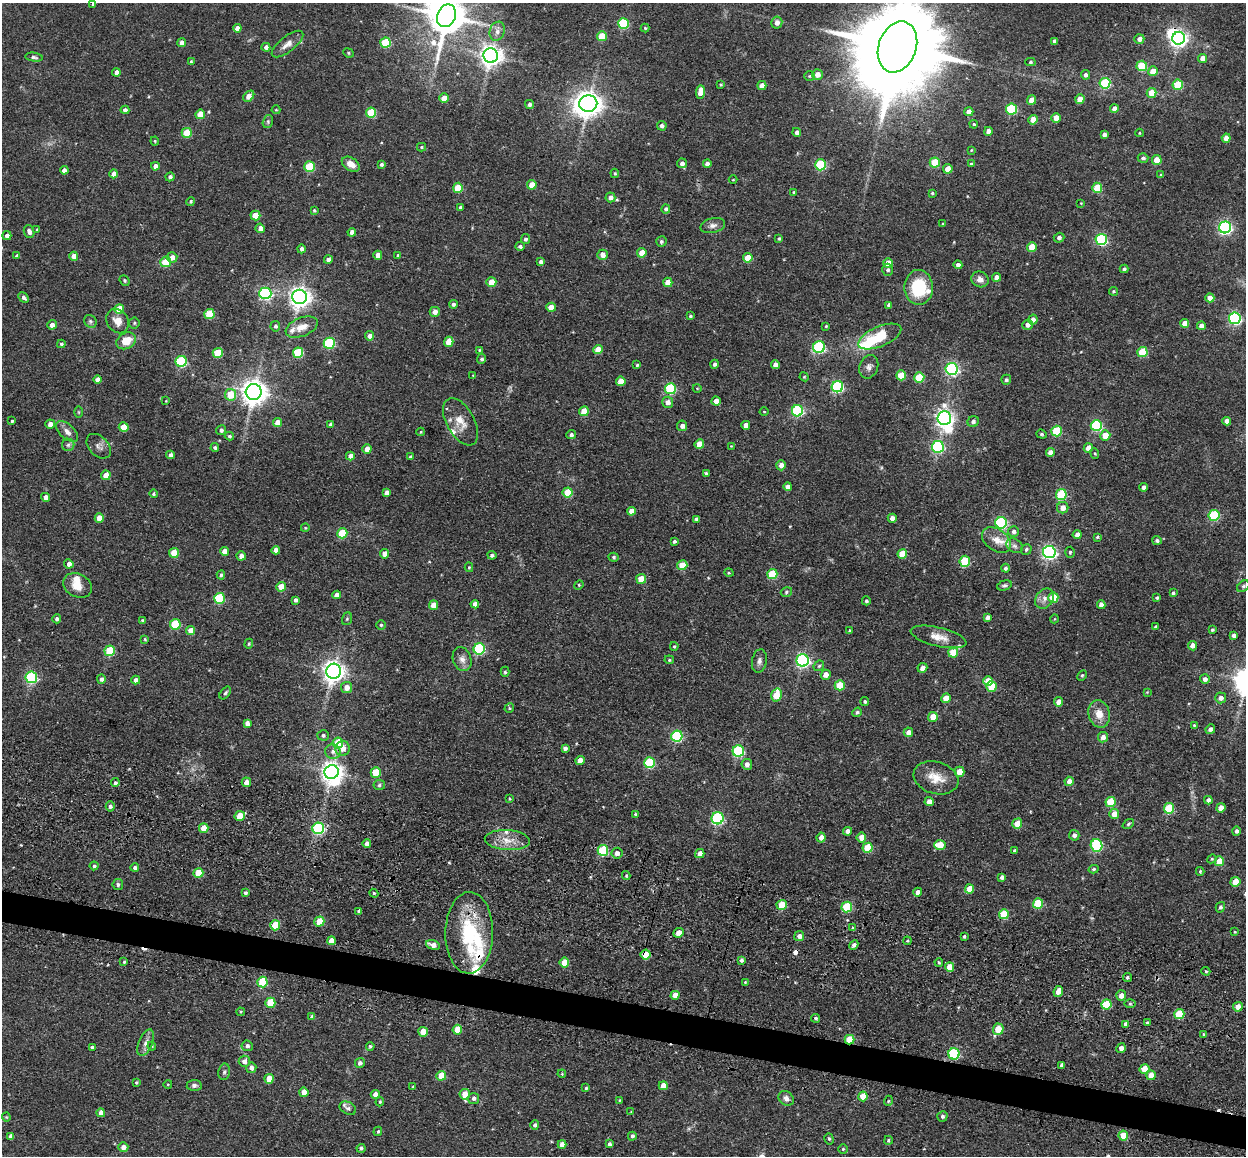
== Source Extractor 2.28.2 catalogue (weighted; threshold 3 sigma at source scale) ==
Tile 6 of 4 x 4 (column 2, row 2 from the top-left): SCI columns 1330-2573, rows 2559-3712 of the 5224 x 5246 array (HDU 1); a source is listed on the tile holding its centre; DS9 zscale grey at full resolution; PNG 1248 x 1158 px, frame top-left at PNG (2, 3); each listed source drawn as its Kron ellipse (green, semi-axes under 4 px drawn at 4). Shown black and unused: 3% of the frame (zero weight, under 3 of 4 exposures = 9% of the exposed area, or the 3 px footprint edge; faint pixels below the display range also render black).
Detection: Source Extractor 2.28.2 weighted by HDU 2 'WHT'; one run over the whole footprint, this tile lists its part. Background 0.0665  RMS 0.0085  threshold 0.038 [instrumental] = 3 sigma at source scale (4.5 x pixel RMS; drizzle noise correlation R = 1.50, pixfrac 1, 0.05/0.05 arcsec/px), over >= 5 px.
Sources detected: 518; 5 inside a brighter object's white glare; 3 cosmic-ray / hot-pixel residue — neither listed nor drawn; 13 inside a brighter listed object's ellipse — not listed separately; the other 497 listed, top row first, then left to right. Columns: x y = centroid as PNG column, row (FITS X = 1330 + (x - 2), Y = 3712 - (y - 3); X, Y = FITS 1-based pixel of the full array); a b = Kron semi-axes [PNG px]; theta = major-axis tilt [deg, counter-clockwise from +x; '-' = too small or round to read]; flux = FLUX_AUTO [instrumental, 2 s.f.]
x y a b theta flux
93 4 4 3 - 1.3
446 16 12 9 67 2600
777 22 6 5 - 4.7
623 23 5 5 - 59
237 28 4 4 - 4.1
645 28 4 4 - 0.94
497 31 10 7 69 4.9
602 36 5 5 - 20
1179 38 6 6 - 310
1139 39 5 4 - 4
1055 41 4 3 - 2.5
181 43 4 4 - 3.5
385 43 5 5 - 38
287 44 19 8 38 6.8
266 47 4 4 - 3
897 47 26 19 71 19000
348 53 5 4 - 1.1
491 55 7 7 - 590
34 57 9 4 -8 1.9
1203 58 4 4 - 7.7
191 61 4 3 - 0.93
1030 62 5 4 - 1.4
1142 66 5 5 - 41
1153 71 5 5 - 12
116 72 4 4 - 4
817 74 5 5 - 6.7
1085 75 5 4 - 2.4
809 76 5 4 - 1.1
1105 83 5 5 - 56
721 85 3 3 - 0.9
1178 85 5 5 - 33
762 86 4 4 - 5.1
700 92 7 4 88 11
1151 93 5 5 - 17
249 96 6 4 48 8.6
444 98 4 4 - 8.8
1080 99 4 4 - 10
1031 100 5 4 - 7.7
529 104 4 4 - 2.5
588 104 9 8 - 830
1011 109 5 5 - 57
1114 109 4 4 - 5.2
125 110 4 4 - 2.8
276 110 4 4 - 0.78
969 112 4 4 - 5.4
371 113 5 5 - 34
200 114 5 4 - 16
1056 118 4 4 - 10
1033 120 5 4 - 11
268 122 7 5 73 1.5
974 124 4 3 - 1
662 126 5 4 - 2.7
988 131 4 4 - 5.7
797 132 4 4 - 2.6
187 133 5 5 - 22
1139 133 4 3 - 0.64
1104 135 4 4 - 3.1
1226 138 4 4 - 6.5
155 141 4 4 - 0.93
421 147 4 4 - 1.1
971 150 4 3 - 0.7
1143 158 5 4 - 2.1
1157 160 5 5 - 13
935 162 5 5 - 25
682 163 5 5 - 3.7
351 164 10 6 -33 7.5
381 164 3 3 - 1.9
707 164 4 4 - 4.1
971 164 3 3 - 1.4
820 165 5 5 - 59
155 166 4 4 - 4.7
310 166 5 5 - 44
948 169 5 4 - 9.7
64 170 4 4 - 3.5
615 173 5 4 - 0.94
114 174 4 4 - 5.9
1161 175 4 3 - 1.2
170 177 4 4 - 2
733 180 4 3 - 0.64
532 185 5 4 - 12
458 188 5 5 - 23
1097 188 5 5 - 25
794 192 4 3 - 1.3
932 193 3 3 - 0.93
610 197 5 5 - 3.8
191 201 4 4 - 1.1
1081 203 3 3 - 0.64
460 207 4 3 - 1.4
666 209 4 4 - 1.8
314 210 3 3 - 1
255 215 5 5 - 16
943 224 3 3 - 1
713 225 12 7 13 4.1
1225 227 6 6 - 160
260 228 4 4 - 4.2
37 229 3 3 - 0.72
29 232 7 5 -70 3.5
352 232 4 4 - 4.2
7 236 4 4 - 3.7
779 238 4 3 - 1.2
1059 238 5 5 - 2.9
525 239 5 4 - 2.1
1101 240 5 5 - 97
661 241 5 5 - 1.7
520 246 5 4 - 2
1032 247 5 5 - 15
301 249 4 4 - 2.6
642 253 4 4 - 11
378 255 4 4 - 5.9
603 255 5 5 - 5.8
17 256 4 4 - 1.9
74 256 4 4 - 6.7
398 256 4 4 - 1.4
172 257 5 5 - 4.6
748 258 5 4 - 13
328 259 4 4 - 3
166 262 5 5 - 16
541 262 4 3 - 2.5
888 263 5 4 - 12
958 265 4 4 - 2.9
1124 269 4 3 - 1.7
888 270 6 5 - 2.1
997 277 4 4 - 4.8
980 279 9 7 -28 5.3
124 280 5 4 - 1.5
491 282 5 5 - 14
668 282 4 4 - 9.3
919 287 17 14 -89 43
1113 291 4 4 - 1.1
265 293 6 6 - 150
299 297 7 7 - 550
24 298 6 4 -46 2.6
1210 298 4 4 - 6.8
453 304 4 4 - 1.9
889 305 4 4 - 2.7
551 307 5 4 - 9.7
119 309 5 5 - 17
435 312 5 5 - 4.8
209 314 5 5 - 29
690 316 3 3 - 1.3
1235 318 6 6 - 150
1033 320 5 4 - 4.2
90 321 7 6 - 1.9
118 321 13 10 -56 7.5
134 323 5 5 - 1.3
1185 323 4 4 - 7.1
52 325 5 4 - 4.5
1027 325 5 5 - 3.3
275 326 5 5 - 1.9
826 326 4 4 - 0.81
1201 326 4 4 - 5.2
302 327 17 9 22 9
369 336 5 4 - 4.3
880 337 23 10 23 33
126 341 10 8 27 14
449 342 5 4 - 12
329 343 5 5 - 69
61 344 4 3 - 1.3
819 347 6 5 - 100
479 350 4 4 - 0.82
598 350 5 4 - 11
1142 352 5 5 - 31
218 353 5 5 - 27
298 353 5 5 - 41
482 359 5 4 - 1.8
181 361 5 5 - 73
714 364 4 4 - 2.1
637 365 4 3 - 1.1
775 365 4 4 - 5.7
869 367 12 9 69 3.8
952 369 6 6 - 150
901 375 5 5 - 23
473 376 4 4 - 0.68
804 377 4 4 - 0.86
919 377 5 5 - 30
98 379 4 4 - 4.1
1006 380 5 5 - 1.8
621 381 5 4 - 10
837 387 6 5 - 91
697 388 4 3 - 0.59
670 389 5 5 - 67
254 392 8 8 - 880
231 395 6 5 - 18
166 401 3 3 - 0.59
716 401 4 4 - 5.8
668 402 6 5 - 4.2
584 411 5 4 - 13
764 411 4 3 - 0.68
797 411 5 5 - 93
79 412 6 4 -90 0.98
944 418 7 6 - 370
12 421 3 3 - 0.91
973 421 6 5 - 3
1226 421 4 4 - 4.7
460 422 26 14 -61 14
277 423 5 4 - 8.9
50 424 5 4 - 4.4
331 425 4 4 - 3.2
746 425 4 4 - 6.5
682 426 5 5 - 3.2
1096 426 5 5 - 80
124 427 5 4 - 14
221 430 5 5 - 2.3
1057 431 5 5 - 44
67 432 13 7 -43 4.7
421 432 4 4 - 0.77
1042 434 5 4 - 1.1
571 435 5 4 - 2.1
1105 435 5 5 - 13
229 436 4 4 - 1.5
699 444 5 4 - 12
68 445 6 6 - 1.8
99 446 14 9 -46 4.5
731 446 3 3 - 0.52
215 447 4 4 - 1.9
938 447 6 6 - 110
1088 448 4 4 - 6.6
367 449 4 4 - 7.5
1050 453 4 4 - 5.3
1095 453 5 4 - 1.1
171 455 4 4 - 3.5
350 456 4 4 - 5.8
410 457 4 3 - 1.4
781 465 5 5 - 4.5
706 473 4 3 - 1.2
106 475 5 4 - 9.2
788 487 4 4 - 3.6
1144 487 4 4 - 3.4
386 492 4 4 - 3.3
568 492 5 5 - 24
154 494 4 4 - 1.3
1061 495 5 5 - 57
46 497 4 4 - 4.3
1063 508 6 5 - 6.9
631 511 4 4 - 6.1
1214 515 5 5 - 66
99 518 5 4 - 8.8
892 518 4 4 - 4.8
696 519 4 3 - 2.4
1001 523 6 5 - 110
305 528 4 3 - 0.65
1014 532 5 5 - 2.9
342 533 5 5 - 29
1077 535 5 4 - 3.9
1097 537 4 3 - 0.96
996 540 16 10 -36 9.3
1157 540 5 4 - 1.9
674 541 4 3 - 1.5
1015 546 9 6 -31 2.7
1026 549 5 5 - 1.6
276 550 4 4 - 4.3
224 551 4 4 - 4.8
1049 552 6 6 - 210
1070 552 5 4 - 1.2
174 553 5 5 - 19
385 554 5 4 - 8
902 554 5 5 - 17
492 555 4 4 - 2.3
241 556 5 4 - 4.5
613 557 5 4 - 1.4
965 561 5 5 - 41
69 564 4 4 - 3.5
682 565 5 5 - 14
469 567 5 4 - 0.98
1005 568 4 4 - 2.1
729 573 5 3 - 0.71
772 574 5 5 - 32
221 575 4 4 - 1.3
641 579 5 5 - 18
77 585 15 11 -27 10
579 585 5 4 - 0.99
1004 585 7 5 16 1.6
1243 586 7 5 41 1.4
281 587 5 4 - 13
786 592 6 4 18 1.5
1173 593 4 3 - 1.5
336 595 4 4 - 4.1
219 598 5 5 - 58
1053 598 5 5 - 26
1157 598 4 4 - 1.3
1044 599 11 8 54 5.1
296 600 4 3 - 2.1
866 601 4 4 - 1.4
475 604 4 4 - 4.2
433 605 5 4 - 9.2
1101 605 4 4 - 4.7
987 617 4 4 - 3
57 619 4 4 - 2
347 619 6 5 - 1.2
1054 619 4 3 - 0.6
142 620 4 3 - 0.91
175 624 5 5 - 44
381 625 4 4 - 0.98
1155 627 4 3 - 0.89
1212 630 3 3 - 1.3
191 631 4 4 - 8.2
850 631 3 3 - 1.1
1234 635 3 3 - 2.4
939 637 28 9 -13 11
145 639 4 3 - 0.92
249 644 5 4 - 1
674 646 4 4 - 1.3
1192 646 5 4 - 5
479 649 6 5 - 84
110 651 5 5 - 41
953 652 5 5 - 22
462 659 12 9 -70 5.1
669 660 5 4 - 1.1
803 660 6 6 - 180
759 661 12 7 80 3.6
819 666 6 4 44 1.5
922 668 5 4 - 5.3
333 671 7 7 - 550
505 672 5 4 - 1.4
826 675 5 5 - 6.8
1082 675 6 4 62 1.4
31 677 6 5 - 100
101 679 5 4 - 2.4
1205 679 5 5 - 3.4
136 680 4 4 - 3.9
988 681 5 4 - 12
840 685 5 5 - 22
992 686 5 5 - 23
347 687 5 5 - 6.8
1147 692 4 4 - 0.65
225 693 7 4 51 1.9
777 695 6 5 - 21
946 698 5 4 - 13
1221 698 5 5 - 4.1
865 702 4 3 - 1.2
1058 702 5 4 - 5.5
509 708 5 4 - 1.1
857 712 5 4 - 1.7
1099 714 14 10 -74 9.9
933 717 5 4 - 13
247 723 4 4 - 3.7
1194 725 4 3 - 0.92
1210 729 5 4 - 2.8
908 732 5 5 - 4.6
323 735 6 5 - 1.8
677 736 6 5 - 80
1103 737 5 5 - 4.3
338 743 5 5 - 26
343 748 7 7 - 6.7
565 748 4 4 - 2.8
333 751 8 7 - 3.8
738 751 6 5 - 86
580 760 4 4 - 6.2
649 763 5 5 - 62
747 764 5 5 - 4.2
332 772 7 7 - 560
376 772 5 5 - 24
959 772 5 5 - 10
936 778 23 16 -16 15
1069 781 5 4 - 5.4
246 782 5 4 - 6
115 783 4 4 - 1.9
379 785 6 5 - 1.5
509 799 4 3 - 0.87
1208 800 4 4 - 3
929 802 4 4 - 5.5
1110 802 5 5 - 27
110 806 5 4 - 2
1169 808 5 5 - 41
1221 808 4 4 - 7.6
635 814 4 3 - 0.89
1114 814 5 5 - 7.2
240 816 5 5 - 16
718 818 6 6 - 100
1017 824 5 5 - 11
1128 824 6 4 37 1.2
204 828 5 4 - 11
318 828 6 5 - 110
847 831 4 4 - 4.4
1236 831 4 4 - 2.3
1074 835 5 5 - 3.2
861 837 5 5 - 7.8
821 838 5 4 - 5.5
507 840 22 10 -3 12
367 843 4 4 - 2.8
940 845 6 5 - 15
1096 845 6 6 - 75
868 848 5 5 - 20
603 850 5 5 - 47
1014 851 3 3 - 1.1
617 853 5 5 - 4.1
700 853 5 4 - 4.9
1212 859 5 4 - 1
1219 861 5 4 - 16
94 866 4 4 - 1.7
135 868 4 4 - 2.1
1094 869 5 4 - 1.3
1200 871 4 3 - 0.91
198 873 5 5 - 21
626 875 4 4 - 1
1002 877 4 4 - 2.4
1235 882 5 5 - 14
118 885 5 5 - 2.2
969 889 5 4 - 10
918 892 4 4 - 4.2
245 893 3 3 - 1.6
374 893 4 4 - 1.1
1038 904 5 5 - 29
782 905 5 5 - 21
847 907 5 5 - 40
1220 907 5 4 - 1.8
359 911 4 4 - 2.2
1004 914 5 5 - 29
319 922 5 5 - 21
275 925 5 5 - 28
853 928 4 4 - 1.4
1235 932 3 3 - 0.81
469 933 41 24 89 59
678 933 5 4 - 5.7
799 936 5 5 - 4
964 936 3 3 - 1.4
331 941 4 4 - 7.9
907 941 4 4 - 1
433 945 7 4 -18 5.6
854 945 5 4 - 2.7
646 955 5 5 - 24
741 960 4 3 - 2.1
124 962 4 4 - 1.1
939 962 4 3 - 1.1
564 963 5 5 - 14
950 967 5 4 - 9
1206 971 4 4 - 1.1
1127 977 4 4 - 1.5
262 982 5 5 - 39
745 982 4 3 - 0.73
1058 991 6 4 66 7.1
675 995 4 4 - 6.8
1121 996 5 5 - 6.1
270 1003 5 5 - 27
1130 1003 5 4 - 1.1
1106 1004 5 5 - 27
1238 1007 5 5 - 6.3
241 1012 4 4 - 1.1
1179 1014 5 5 - 36
312 1017 4 4 - 3.1
815 1018 4 4 - 1.5
1147 1022 4 3 - 1
1126 1024 4 4 - 3.8
998 1029 5 5 - 17
457 1030 5 4 - 13
423 1032 5 5 - 13
1204 1034 4 3 - 0.94
849 1040 5 5 - 24
146 1043 14 7 67 4.6
152 1046 4 4 - 0.97
247 1046 5 5 - 2.6
370 1046 4 4 - 1.5
92 1047 4 3 - 1.7
1121 1048 5 4 - 3.6
954 1054 5 5 - 69
244 1061 5 5 - 4.2
360 1063 5 5 - 3
1062 1065 4 4 - 3.6
251 1068 5 5 - 4.3
1145 1069 5 5 - 15
224 1072 8 5 80 2
562 1074 4 3 - 0.75
1151 1075 5 4 - 8.9
441 1076 5 5 - 14
269 1079 5 4 - 11
136 1082 3 3 - 1.1
168 1084 4 3 - 0.61
194 1085 7 5 5 2.5
663 1086 4 4 - 8
413 1087 4 4 - 0.92
586 1088 4 4 - 1.2
304 1092 4 4 - 9.3
375 1094 4 4 - 4.7
465 1094 5 5 - 12
863 1096 5 4 - 15
474 1098 5 5 - 2.8
786 1098 8 7 - 3.6
619 1100 4 3 - 0.66
888 1101 5 3 - 0.87
380 1102 5 3 - 0.96
348 1108 9 6 -27 2.2
631 1112 3 3 - 0.64
101 1113 4 4 - 6.6
942 1116 5 5 - 1.8
6 1117 4 4 - 0.81
535 1125 5 4 - 2.1
378 1131 5 4 - 1.3
11 1136 4 4 - 3.4
632 1136 4 4 - 2.3
1123 1136 5 5 - 20
829 1139 6 4 -73 1.2
888 1140 4 3 - 1.1
562 1144 4 4 - 5.6
609 1144 4 3 - 2
123 1147 5 4 - 4.9
361 1148 4 4 - 1.8
843 1149 5 4 - 1
Overlapping masked pixels (flux is a lower limit): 6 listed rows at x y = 265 293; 782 905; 469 933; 646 955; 1106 1004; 849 1040
Isophote crosses this tile's border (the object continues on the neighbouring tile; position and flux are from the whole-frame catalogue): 2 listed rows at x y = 446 16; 897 47